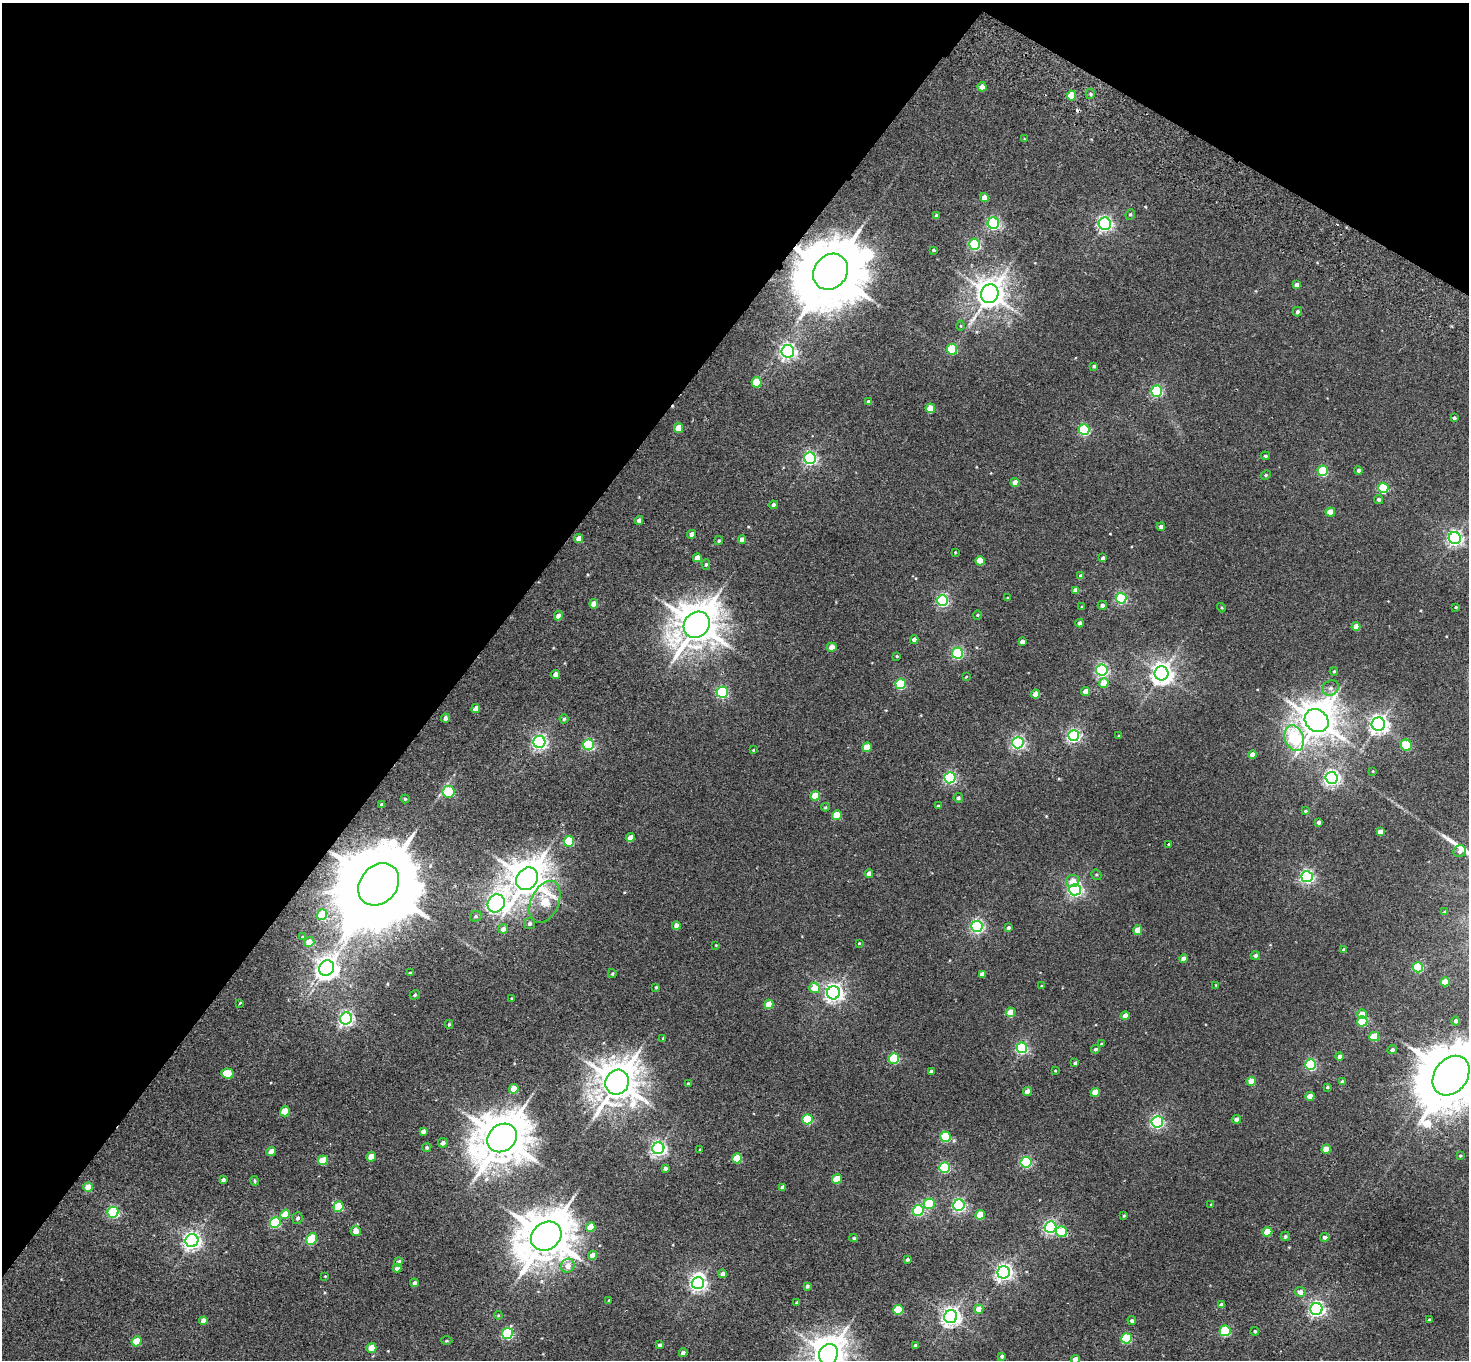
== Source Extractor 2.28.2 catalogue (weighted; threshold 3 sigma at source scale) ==
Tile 2 of 4 x 4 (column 2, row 1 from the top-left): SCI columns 1504-2970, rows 4280-5637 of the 5943 x 5978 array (HDU 1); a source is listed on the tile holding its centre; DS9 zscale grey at full resolution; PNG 1471 x 1362 px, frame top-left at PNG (2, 3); each listed source drawn as its Kron ellipse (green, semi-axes under 4 px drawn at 4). Shown black and unused: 35% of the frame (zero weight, under 2 of 3 exposures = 3% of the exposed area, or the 3 px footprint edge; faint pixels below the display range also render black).
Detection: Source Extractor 2.28.2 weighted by HDU 2 'WHT'; one run over the whole footprint, this tile lists its part. Background 0.0289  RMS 0.0064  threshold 0.0289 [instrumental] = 3 sigma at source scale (4.5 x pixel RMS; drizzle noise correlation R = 1.50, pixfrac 1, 0.05/0.05 arcsec/px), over >= 5 px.
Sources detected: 272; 4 inside a brighter object's white glare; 2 cosmic-ray / hot-pixel residue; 1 long thin detection or spike segment (spike, bleed or trail) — neither listed nor drawn; the other 265 listed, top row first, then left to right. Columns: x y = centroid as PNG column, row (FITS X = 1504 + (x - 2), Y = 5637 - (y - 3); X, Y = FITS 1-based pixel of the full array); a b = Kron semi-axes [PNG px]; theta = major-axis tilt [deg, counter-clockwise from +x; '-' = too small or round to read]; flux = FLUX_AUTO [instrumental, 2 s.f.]
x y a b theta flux
982 87 4 4 - 4.9
1090 94 5 4 - 1
1071 96 5 5 - 17
1025 139 4 2 - 0.38
984 197 4 4 - 5.5
1130 214 5 4 - 0.86
936 216 4 3 - 1.6
993 223 6 5 - 98
1105 224 6 6 - 170
975 244 5 5 - 65
933 250 4 3 - 0.79
831 272 19 16 51 5800
1297 285 4 4 - 3.6
990 294 9 8 - 900
1297 312 5 5 - 1.6
961 326 5 3 - 0.53
952 349 5 5 - 36
788 351 6 6 - 190
1094 366 4 3 - 0.96
756 382 5 5 - 20
1157 391 5 5 - 78
869 402 4 4 - 3
930 408 5 4 - 12
1454 418 4 3 - 1.2
678 428 5 4 - 11
1084 430 5 5 - 60
1265 456 4 3 - 0.82
810 458 6 6 - 130
1323 471 5 5 - 37
1358 471 4 4 - 1.6
1266 475 5 4 - 0.83
1015 482 4 4 - 4.9
1383 488 5 5 - 41
1379 499 4 4 - 1.4
773 505 4 4 - 2.4
1330 512 5 4 - 11
639 520 4 4 - 2.4
1161 526 4 3 - 1.8
692 534 4 4 - 3.3
1455 538 6 6 - 190
579 539 4 4 - 5.6
742 540 4 4 - 4
719 541 4 4 - 0.91
955 552 3 3 - 0.47
697 558 4 4 - 5
1103 558 4 4 - 1.8
980 561 5 4 - 14
706 564 5 4 - 1
1081 576 4 4 - 2.1
1075 590 4 4 - 3.3
1007 598 3 2 - 0.47
1121 598 5 5 - 76
942 601 5 5 - 95
594 604 4 4 - 6.5
1102 605 4 4 - 1.9
1082 607 4 3 - 0.63
1456 607 4 3 - 0.6
1221 608 5 3 - 0.66
977 615 4 4 - 0.82
558 616 5 4 - 3.9
1080 623 4 4 - 2.4
697 625 14 12 44 2000
1356 626 4 4 - 6
914 640 4 4 - 3.2
1022 642 4 4 - 2.6
832 647 5 4 - 5
957 653 5 5 - 85
897 656 4 3 - 0.63
1102 670 5 5 - 110
1334 671 4 3 - 0.74
1162 673 7 7 - 450
555 674 4 4 - 3.9
966 677 3 2 - 0.44
1104 683 5 5 - 10
901 684 5 5 - 45
1331 688 9 7 33 2.6
1085 691 4 4 - 4.3
722 692 5 5 - 74
1035 694 4 4 - 6.6
476 708 4 4 - 4.6
445 718 4 4 - 2.1
564 719 5 4 - 1
1317 721 13 10 -42 1600
1378 724 7 6 - 300
1074 736 5 5 - 130
1119 736 3 3 - 0.69
1294 738 13 9 -70 51
539 742 6 6 - 170
1018 743 5 5 - 120
588 745 5 5 - 70
1406 745 6 5 - 21
867 747 5 4 - 12
753 750 3 3 - 0.48
1252 755 4 4 - 4.6
1373 771 4 2 - 0.42
950 778 5 5 - 90
1332 778 6 6 - 200
448 792 6 6 - 43
815 796 5 4 - 14
958 798 4 4 - 1.6
405 799 4 4 - 0.74
382 805 3 3 - 1.3
938 806 3 3 - 0.69
825 807 4 4 - 0.71
1305 811 4 3 - 0.82
837 815 5 4 - 17
1318 822 4 3 - 1.6
1380 832 4 4 - 3.8
630 838 4 4 - 6.4
569 841 5 5 - 32
1168 844 3 2 - 0.42
1460 851 6 5 - 1.9
869 874 4 4 - 3.6
1096 875 5 5 - 0.82
1307 877 5 5 - 130
527 879 12 10 51 1600
1073 881 6 6 - 5.5
379 884 23 18 48 12000
1075 890 6 5 - 150
545 902 22 14 66 24
496 903 9 8 - 250
1445 912 3 3 - 0.78
322 915 5 5 - 23
476 916 6 5 - 1.2
529 924 5 5 - 1.7
676 926 4 4 - 3.5
977 926 5 5 - 120
1008 927 4 4 - 1.2
503 929 5 4 - 3.2
1138 930 5 4 - 8.2
302 937 4 4 - 0.5
309 942 5 5 - 8.6
859 943 3 2 - 0.49
716 945 3 2 - 0.38
1344 950 4 3 - 1.5
1255 955 4 4 - 1.7
1184 958 4 4 - 4
1418 967 5 5 - 42
327 968 8 7 - 480
410 973 3 3 - 0.74
612 974 4 3 - 0.72
982 974 4 4 - 2.9
1445 982 4 4 - 10
1216 985 4 3 - 0.43
1042 986 4 3 - 0.73
656 987 3 3 - 0.63
814 988 5 5 - 10
833 993 6 6 - 270
415 995 5 4 - 0.99
511 998 4 2 - 0.5
240 1003 3 2 - 0.7
769 1004 5 4 - 13
1010 1012 5 4 - 14
1362 1014 5 4 - 8.6
1125 1016 4 4 - 4.3
346 1018 6 6 - 170
1362 1021 5 5 - 27
1456 1021 4 4 - 2.1
449 1024 4 4 - 0.75
1374 1037 5 4 - 20
663 1038 3 3 - 0.71
1101 1044 4 4 - 0.69
1022 1048 5 5 - 82
1095 1049 4 4 - 1.3
1392 1049 5 4 - 1.4
1340 1056 4 4 - 2.6
894 1059 5 5 - 45
1075 1063 3 3 - 1
1311 1065 5 5 - 64
1055 1070 3 2 - 0.52
931 1071 4 3 - 1.8
227 1073 6 5 - 16
1451 1076 21 16 53 5100
1251 1081 4 4 - 11
617 1082 13 11 62 1800
1342 1082 4 4 - 1.1
688 1083 4 3 - 0.81
1327 1087 4 3 - 0.77
514 1089 5 4 - 11
1027 1091 4 4 - 4.7
1095 1092 4 4 - 9.9
1310 1096 4 4 - 6.1
285 1111 5 4 - 16
807 1119 5 5 - 34
1236 1119 4 4 - 2.6
1157 1122 6 5 - 120
423 1131 4 4 - 2.3
945 1137 5 5 - 41
502 1138 16 13 38 3000
443 1143 5 4 - 2.4
427 1147 5 4 - 1.1
658 1148 6 6 - 190
1326 1149 5 4 - 10
700 1150 4 3 - 0.43
271 1151 5 4 - 6.4
1460 1156 4 3 - 0.68
371 1157 5 4 - 8.4
737 1158 5 5 - 22
323 1160 5 5 - 16
1026 1162 5 5 - 71
665 1168 4 3 - 1.7
945 1168 5 5 - 51
837 1179 5 4 - 19
223 1180 4 4 - 1.5
255 1181 5 3 - 0.83
88 1187 5 4 - 8.8
783 1187 4 4 - 2.6
929 1204 5 5 - 28
1211 1204 4 3 - 0.54
959 1205 6 5 - 110
338 1206 5 5 - 29
918 1210 5 5 - 64
113 1212 5 5 - 80
285 1214 5 4 - 11
980 1215 5 4 - 16
1124 1216 4 3 - 0.59
297 1218 6 5 - 1.3
275 1222 5 5 - 49
591 1227 5 4 - 13
1051 1227 6 5 - 140
356 1231 5 5 - 5.4
1061 1232 5 5 - 20
1267 1232 5 4 - 15
546 1236 16 13 37 2900
1285 1236 4 4 - 1.2
1325 1237 5 4 - 2
854 1238 4 3 - 1
312 1239 6 5 - 32
192 1241 6 6 - 270
593 1255 5 4 - 4.4
907 1260 3 3 - 1.1
398 1262 4 4 - 2.3
568 1266 7 6 - 5.1
397 1268 4 4 - 2.7
1004 1272 6 6 - 240
723 1274 4 4 - 2.5
325 1276 3 3 - 0.42
414 1283 4 4 - 2
698 1283 6 6 - 210
807 1286 4 3 - 1.3
1300 1292 5 5 - 3.8
609 1300 3 3 - 0.88
797 1303 4 3 - 1.3
1221 1305 4 4 - 2.8
979 1309 5 4 - 7.8
1316 1309 6 6 - 180
898 1310 5 5 - 26
498 1315 4 3 - 0.62
951 1317 7 6 - 320
1429 1320 3 3 - 0.72
203 1321 4 4 - 5.3
1132 1321 4 4 - 1.2
1225 1331 5 5 - 47
1255 1331 4 4 - 1
507 1334 5 5 - 63
1127 1338 5 5 - 41
137 1341 5 4 - 18
446 1341 6 3 1 0.63
659 1345 3 3 - 1.2
916 1345 4 3 - 1.8
371 1348 5 5 - 13
683 1353 4 4 - 2.9
828 1354 10 9 - 1300
1002 1356 4 4 - 1.8
1075 1360 4 4 - 6.3
Overlapping masked pixels (flux is a lower limit): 2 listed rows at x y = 831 272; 379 884
Isophote crosses this tile's border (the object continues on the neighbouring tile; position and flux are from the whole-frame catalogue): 3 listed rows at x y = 1451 1076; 828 1354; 1075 1360